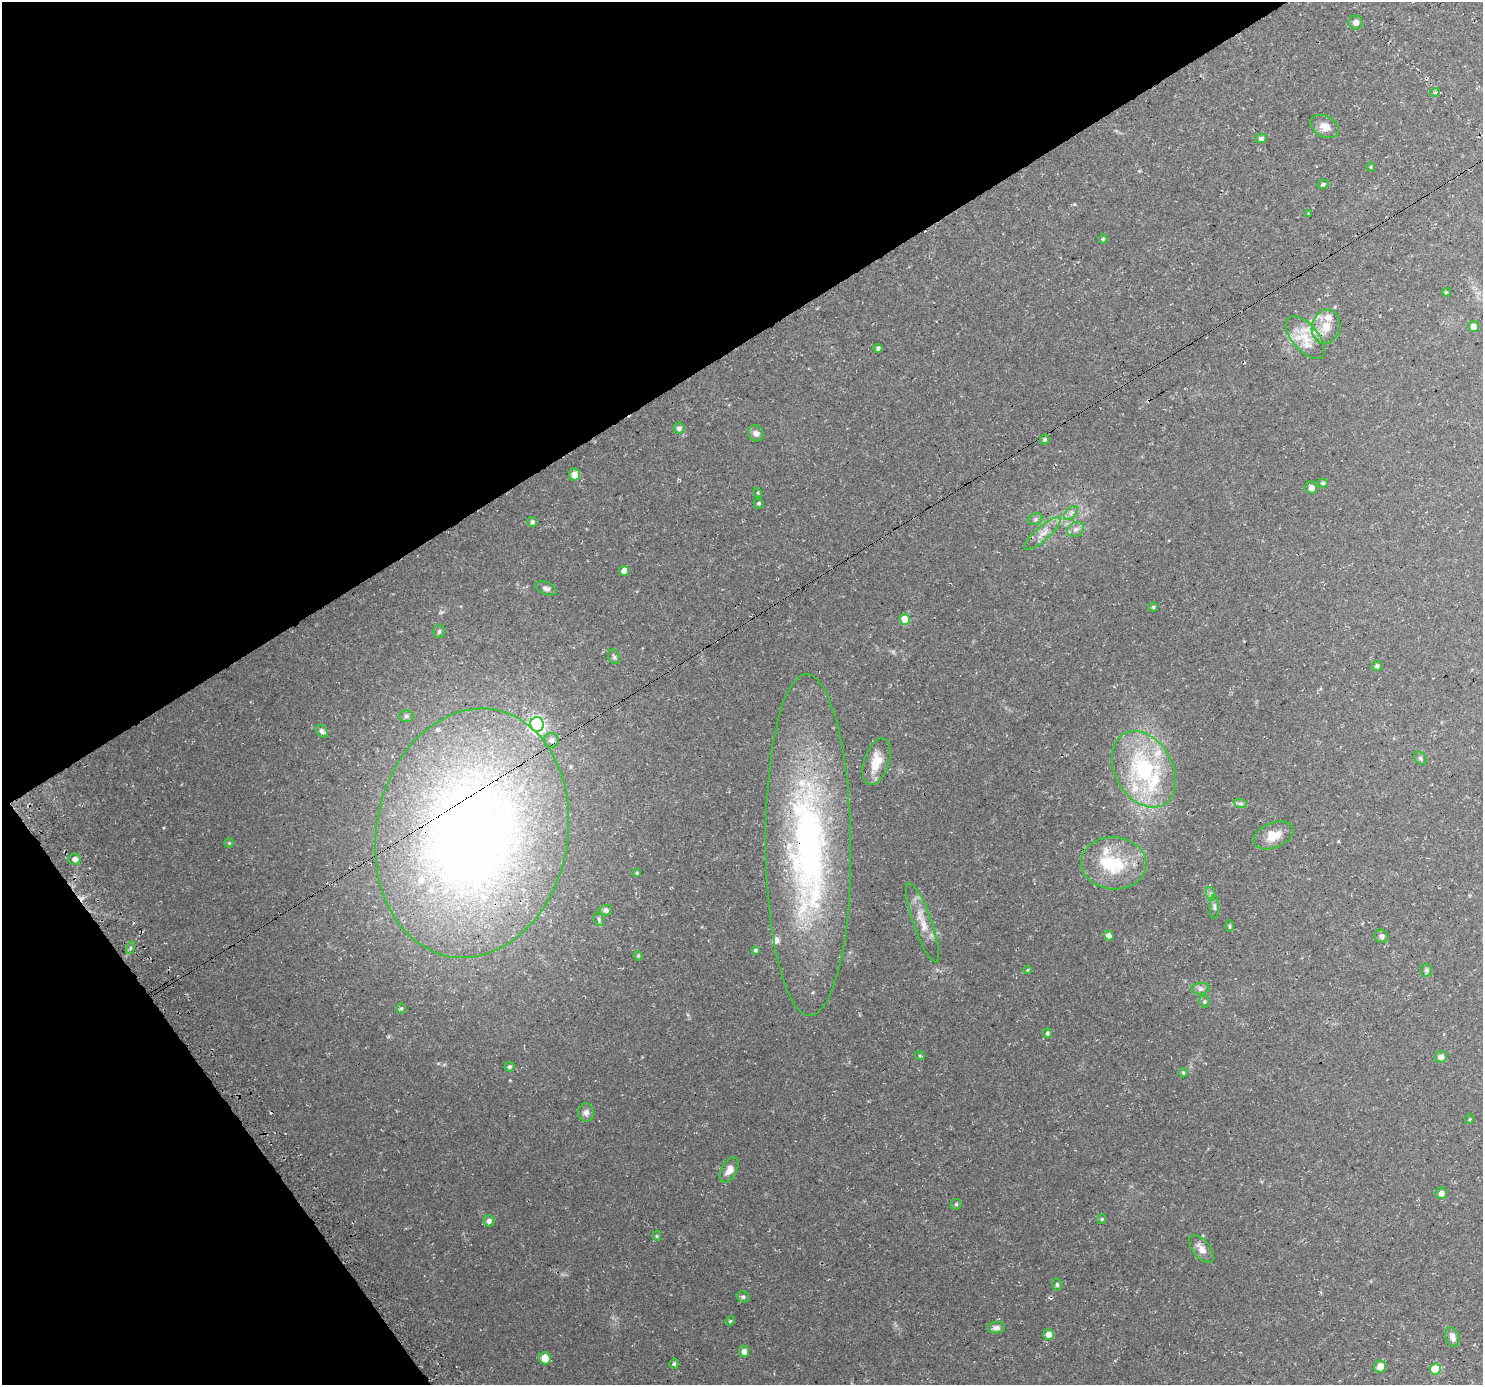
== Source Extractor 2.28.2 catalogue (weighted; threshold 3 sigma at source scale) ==
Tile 5 of 4 x 4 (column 1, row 2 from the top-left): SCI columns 28-1508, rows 2913-4295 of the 5983 x 5886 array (HDU 1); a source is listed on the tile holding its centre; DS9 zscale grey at full resolution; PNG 1485 x 1387 px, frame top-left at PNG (2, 2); each listed source drawn as its Kron ellipse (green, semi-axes under 4 px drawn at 4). Shown black and unused: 32% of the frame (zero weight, under 3 of 4 exposures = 3% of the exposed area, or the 3 px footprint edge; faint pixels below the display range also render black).
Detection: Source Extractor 2.28.2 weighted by HDU 2 'WHT'; one run over the whole footprint, this tile lists its part. Background 0.0377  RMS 0.0038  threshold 0.0173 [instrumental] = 3 sigma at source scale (4.5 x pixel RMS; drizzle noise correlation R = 1.50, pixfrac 1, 0.0396/0.0396 arcsec/px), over >= 5 px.
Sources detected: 106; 1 inside a brighter object's white glare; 4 cosmic-ray / hot-pixel residue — neither listed nor drawn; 12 inside a brighter listed object's ellipse — not listed separately; the other 89 listed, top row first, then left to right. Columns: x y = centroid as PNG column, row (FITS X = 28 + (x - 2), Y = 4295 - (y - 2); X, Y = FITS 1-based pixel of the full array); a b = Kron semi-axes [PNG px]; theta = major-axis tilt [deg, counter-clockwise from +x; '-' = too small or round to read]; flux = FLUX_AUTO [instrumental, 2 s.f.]
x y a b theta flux
1356 22 7 7 - 1.7
1435 92 5 3 - 0.46
1325 126 15 10 -29 3.8
1261 138 5 5 - 0.94
1371 167 5 3 - 0.3
1323 184 5 4 - 0.6
1309 213 3 3 - 1.3
1103 239 5 4 - 0.41
1446 292 4 3 - 0.39
1473 326 5 5 - 2.3
1326 327 17 14 73 6
1305 338 26 13 -50 8.1
878 348 4 4 - 0.89
679 428 6 5 - 1.1
756 433 8 7 - 1.5
1045 440 5 5 - 0.62
574 475 6 5 - 3.1
1323 483 5 4 - 0.58
1311 488 6 6 - 1.4
758 493 5 3 - 0.34
758 503 5 5 - 0.57
1071 513 8 5 45 1.1
1035 519 7 5 24 0.86
532 522 5 5 - 0.95
1076 529 9 7 29 1.5
1042 534 23 7 41 3.4
624 571 5 5 - 3.1
546 588 11 6 -23 1.3
1153 607 5 4 - 0.44
905 619 5 5 - 8.5
439 631 7 5 88 0.75
614 657 7 6 - 0.77
1377 666 5 4 - 0.91
406 716 7 6 - 0.85
537 724 7 6 - 87
322 731 7 5 -47 1.2
551 740 7 7 - 1.6
1420 758 7 5 -47 0.77
877 762 24 12 73 6.8
1144 769 41 29 -62 38
1240 803 7 4 -18 0.79
472 833 126 96 79 380
1273 835 21 12 22 5.8
229 843 5 4 - 0.4
808 845 171 43 -89 150
75 859 6 5 - 1.7
1114 863 33 26 -4 20
637 873 4 3 - 0.47
1211 894 7 4 -72 0.81
1214 907 11 5 90 1
606 910 6 5 - 1.3
599 919 7 5 -71 0.76
923 923 42 9 -70 6.1
1230 926 6 4 -90 0.51
1109 935 5 4 - 2.7
1381 936 7 6 - 1.4
130 948 6 4 71 0.72
755 950 4 3 - 0.6
638 956 5 4 - 0.43
1027 970 4 3 - 0.38
1426 970 6 5 - 0.73
1200 989 9 5 5 1.1
1204 1002 6 5 - 0.63
401 1008 5 5 - 0.57
1047 1033 4 4 - 0.68
920 1056 5 3 - 0.38
1441 1057 6 6 - 1.8
509 1067 5 5 - 0.67
1183 1073 5 4 - 0.43
586 1112 9 8 - 1.6
1470 1119 5 3 - 0.34
729 1170 13 7 62 2.9
1441 1193 5 5 - 1.7
956 1204 6 5 - 0.52
1102 1219 5 4 - 0.42
489 1221 6 5 - 1.2
657 1236 5 4 - 0.46
1201 1249 17 8 -50 2.9
1057 1285 6 4 -75 0.65
743 1297 7 5 -13 0.87
730 1321 5 4 - 0.4
996 1328 9 5 4 1.4
1048 1334 5 5 - 2.7
1452 1337 10 6 -74 2
744 1351 5 5 - 2
545 1358 6 6 - 5.5
674 1364 5 4 - 0.68
1380 1367 6 6 - 4
1435 1369 5 5 - 16
Overlapping masked pixels (flux is a lower limit): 2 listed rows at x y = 472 833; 808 845